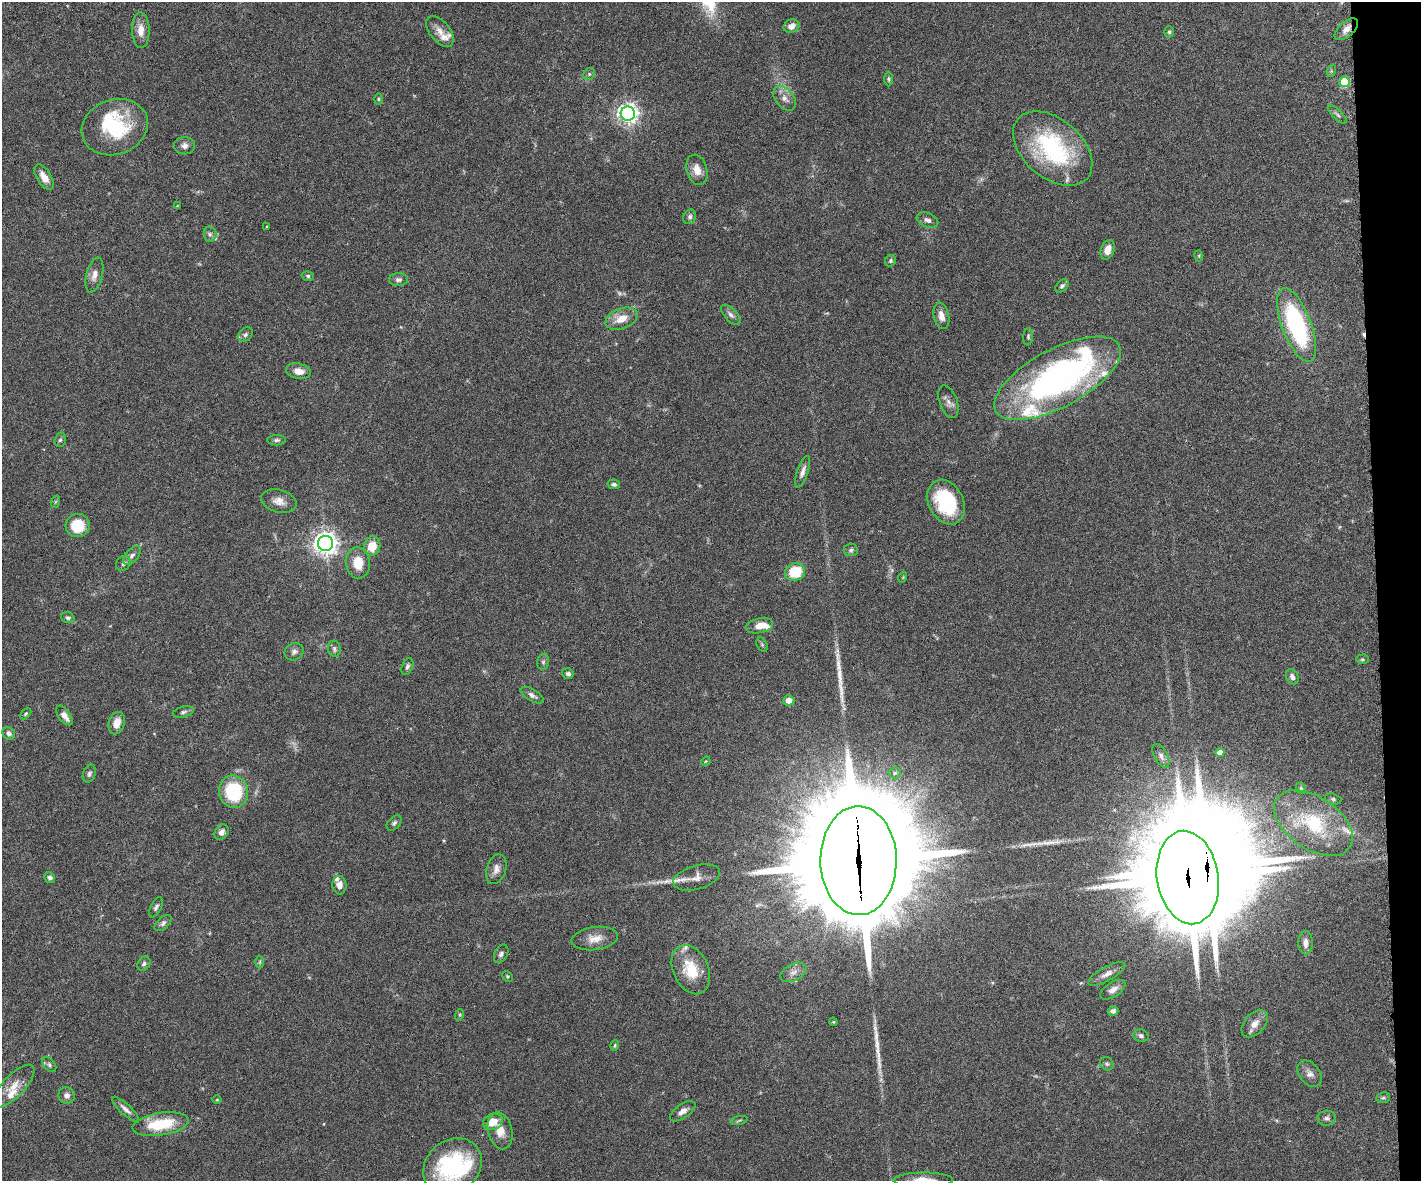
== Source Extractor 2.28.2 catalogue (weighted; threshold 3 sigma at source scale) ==
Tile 9 of 3 x 4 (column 3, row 3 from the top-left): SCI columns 2994-4412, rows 1238-2416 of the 4677 x 4892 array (HDU 1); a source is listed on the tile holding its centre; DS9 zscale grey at full resolution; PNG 1423 x 1183 px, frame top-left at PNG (2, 2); each listed source drawn as its Kron ellipse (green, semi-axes under 4 px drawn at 4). Shown black and unused: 3% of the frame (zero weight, under 3 of 6 exposures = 5% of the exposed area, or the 3 px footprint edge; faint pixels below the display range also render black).
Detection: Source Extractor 2.28.2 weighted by HDU 2 'WHT'; one run over the whole footprint, this tile lists its part. Background 0.0471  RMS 0.0026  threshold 0.0107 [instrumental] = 3 sigma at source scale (4.09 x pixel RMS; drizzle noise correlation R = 1.36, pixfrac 0.8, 0.05/0.05 arcsec/px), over >= 5 px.
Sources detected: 146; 4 too faint to see at this stretch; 2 inside a brighter object's white glare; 1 cosmic-ray / hot-pixel residue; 4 long thin detections or spike segments (spike, bleed or trail) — neither listed nor drawn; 12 inside a brighter listed object's ellipse — not listed separately; the other 123 listed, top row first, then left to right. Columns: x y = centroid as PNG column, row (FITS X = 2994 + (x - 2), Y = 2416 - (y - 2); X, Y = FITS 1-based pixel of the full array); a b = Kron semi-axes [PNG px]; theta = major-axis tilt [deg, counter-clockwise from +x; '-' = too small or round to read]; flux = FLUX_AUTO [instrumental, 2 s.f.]
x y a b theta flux
791 26 8 6 23 1.6
1346 29 14 7 41 1.8
141 30 18 9 -88 2.6
440 31 18 10 -51 2.3
1169 32 5 5 - 0.41
1331 71 6 4 72 0.36
589 74 6 5 - 0.46
889 79 7 4 90 0.39
1345 82 5 5 - 10
785 98 14 9 -51 1.7
378 99 6 4 90 0.28
628 114 7 7 - 140
1337 114 12 4 -45 0.66
115 127 34 27 20 17
184 146 10 8 -1 1.2
1053 148 46 29 -41 30
697 170 15 10 -74 2.5
44 177 14 7 -58 2.3
177 206 4 4 - 0.2
690 217 7 6 - 0.63
927 220 11 7 -20 1.1
267 226 3 2 - 0.22
210 234 7 6 - 0.65
1108 250 10 6 72 2.3
1199 256 5 3 - 0.22
890 261 6 5 - 0.42
94 275 18 8 75 1.7
308 276 6 5 - 0.44
398 280 9 6 0 0.78
1062 286 8 5 44 0.59
731 315 12 6 -47 0.87
941 316 13 7 -77 1.9
622 319 17 10 20 3.7
1297 325 39 14 -69 36
245 335 8 6 45 0.66
1028 337 8 4 86 0.43
298 371 13 7 -11 2
1058 378 70 29 28 79
948 402 17 8 -70 1.5
60 440 7 5 72 0.52
276 440 9 5 1 0.59
802 472 16 5 71 1.3
614 484 6 4 -12 0.53
279 501 18 11 -15 2.3
55 502 6 4 71 0.35
946 502 23 17 -63 16
78 525 12 11 - 7.5
325 543 7 7 - 210
372 546 10 8 74 4.3
851 550 7 6 - 0.58
132 555 11 6 49 0.97
123 563 8 6 47 0.67
358 563 16 12 -83 4.5
795 572 10 8 17 8.6
903 577 5 3 - 0.23
68 618 7 5 -18 0.56
760 626 14 7 12 2.5
762 645 7 5 -63 0.39
334 649 8 6 -76 0.73
294 652 10 8 28 0.96
1362 659 6 4 1 0.35
543 662 8 6 75 0.54
407 666 9 5 68 0.66
568 674 6 5 - 0.62
1292 677 8 6 -62 0.94
532 695 13 6 -31 0.95
789 700 5 5 - 2
183 712 11 5 13 0.59
26 714 6 4 46 0.35
64 715 11 6 -54 1.8
117 723 11 8 73 2.7
9 733 7 5 -43 0.82
1220 752 4 4 - 1.9
1161 756 13 6 -61 1.1
706 761 5 3 - 0.22
895 773 6 5 - 0.58
89 774 9 6 67 0.65
1301 788 6 4 -68 0.31
233 792 16 14 -78 15
1333 799 8 5 -15 0.48
394 823 9 6 46 0.6
1313 823 44 26 -34 16
222 832 8 6 53 1.1
858 861 54 38 -89 8600
496 869 15 9 72 1.7
697 877 24 12 16 2.5
1188 877 47 30 -81 3100
50 878 5 5 - 0.7
339 885 9 7 -84 1.5
156 907 11 5 64 0.71
163 923 10 6 44 0.72
595 939 23 11 7 3.1
1306 943 11 7 89 1.5
501 954 10 6 63 0.72
260 962 6 4 88 0.33
144 964 7 6 - 0.66
691 970 26 17 -65 7.7
793 972 14 8 27 1.5
1107 974 21 7 29 1.7
507 976 5 5 - 0.3
1113 990 14 7 33 1.4
1113 1011 5 5 - 0.7
459 1015 6 4 71 0.3
833 1022 4 3 - 0.27
1255 1024 16 10 47 2.2
1141 1036 8 6 -16 0.78
615 1045 5 3 - 0.28
1107 1064 7 6 - 0.56
49 1065 8 5 -50 0.6
1310 1074 15 10 -51 1.6
14 1086 27 11 46 3.6
67 1095 8 8 - 1.1
1383 1098 7 5 9 0.47
217 1100 4 3 - 0.2
126 1109 17 5 -42 1.3
683 1111 15 7 34 1.4
1327 1118 9 7 4 0.78
739 1120 9 3 12 0.34
493 1122 10 8 23 3.9
161 1124 28 11 9 11
500 1131 19 12 -76 3.1
452 1167 31 26 40 28
923 1180 30 7 0 3.4
Overlapping masked pixels (flux is a lower limit): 3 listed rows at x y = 1346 29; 858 861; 1188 877
Isophote crosses this tile's border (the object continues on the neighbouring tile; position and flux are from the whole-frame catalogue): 2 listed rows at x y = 452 1167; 923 1180